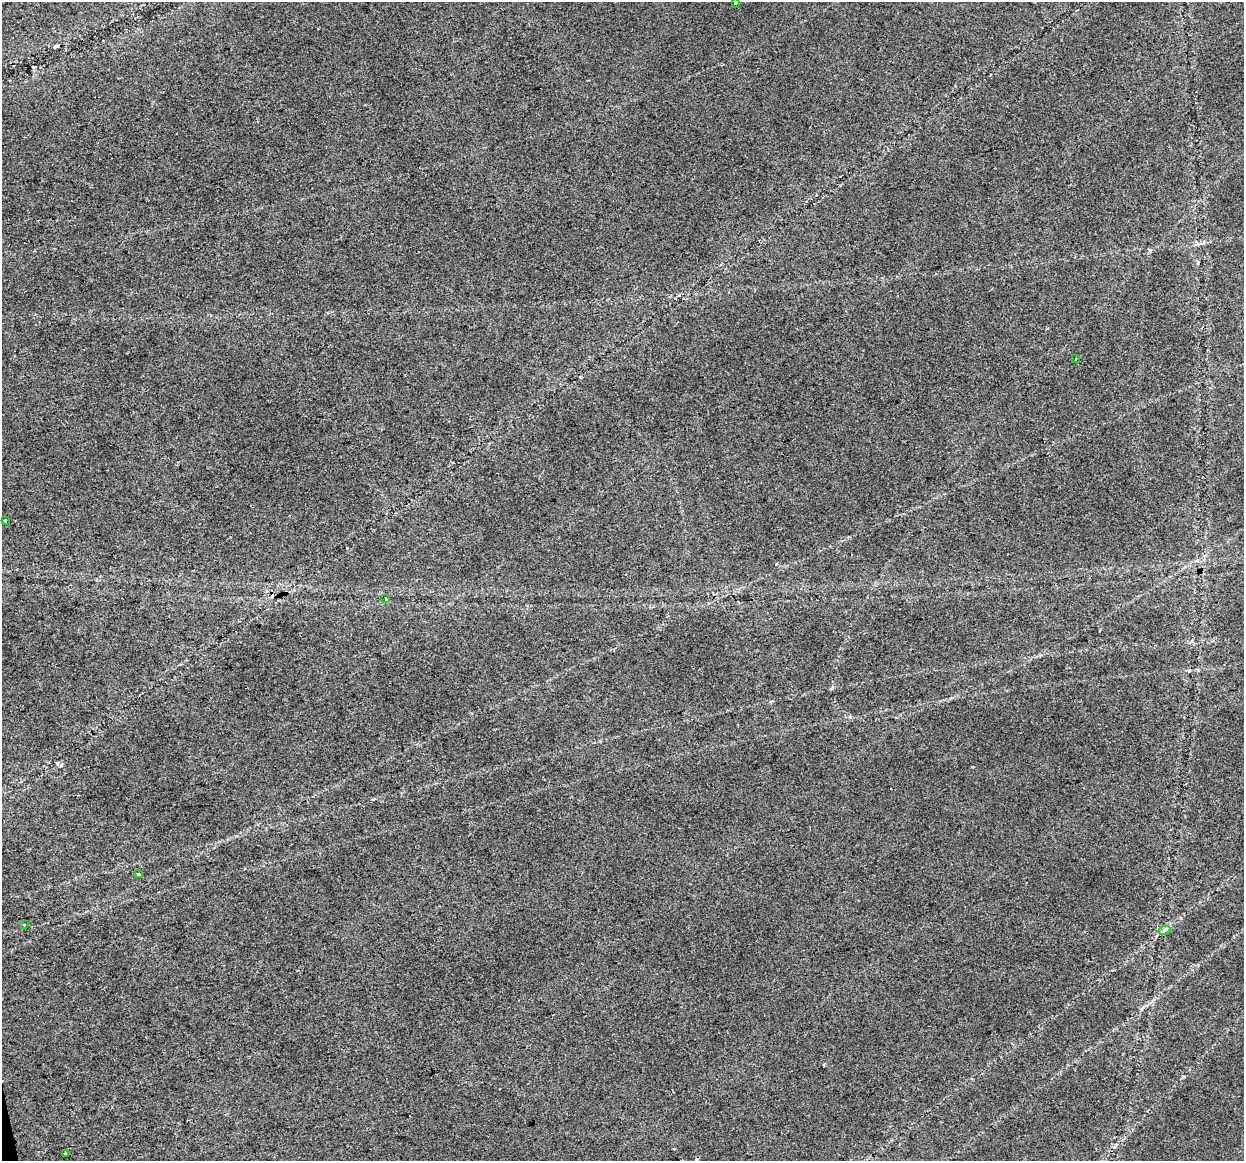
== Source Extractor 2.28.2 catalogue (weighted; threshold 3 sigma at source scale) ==
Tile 7 of 4 x 4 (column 3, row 2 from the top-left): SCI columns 2483-3724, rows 2398-3556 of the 4965 x 4747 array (HDU 1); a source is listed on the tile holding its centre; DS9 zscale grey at full resolution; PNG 1246 x 1163 px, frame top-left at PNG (2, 2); each listed source drawn as its Kron ellipse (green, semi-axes under 4 px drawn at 4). Shown black and unused: <1% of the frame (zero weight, under 2 of 3 exposures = <1% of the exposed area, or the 3 px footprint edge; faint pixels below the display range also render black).
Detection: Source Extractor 2.28.2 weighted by HDU 2 'WHT'; one run over the whole footprint, this tile lists its part. Background 0.0253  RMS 0.0084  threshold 0.0378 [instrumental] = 3 sigma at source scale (4.5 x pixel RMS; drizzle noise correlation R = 1.50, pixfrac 1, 0.0396/0.0396 arcsec/px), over >= 5 px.
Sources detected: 10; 2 cosmic-ray / hot-pixel residue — neither listed nor drawn; the other 8 listed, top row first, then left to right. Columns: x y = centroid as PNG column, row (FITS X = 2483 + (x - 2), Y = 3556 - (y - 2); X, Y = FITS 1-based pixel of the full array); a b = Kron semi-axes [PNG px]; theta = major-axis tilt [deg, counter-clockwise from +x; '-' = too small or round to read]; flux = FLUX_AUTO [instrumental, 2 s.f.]
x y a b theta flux
736 2 3 3 - 3.4
1075 359 3 2 - 0.66
5 521 3 2 - 0.88
386 598 3 3 - 2.2
138 874 3 3 - 6.4
24 924 3 3 - 2.2
1164 931 6 4 21 1.8
65 1153 4 3 - 0.77
Isophote crosses this tile's border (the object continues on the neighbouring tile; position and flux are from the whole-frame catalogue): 1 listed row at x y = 736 2